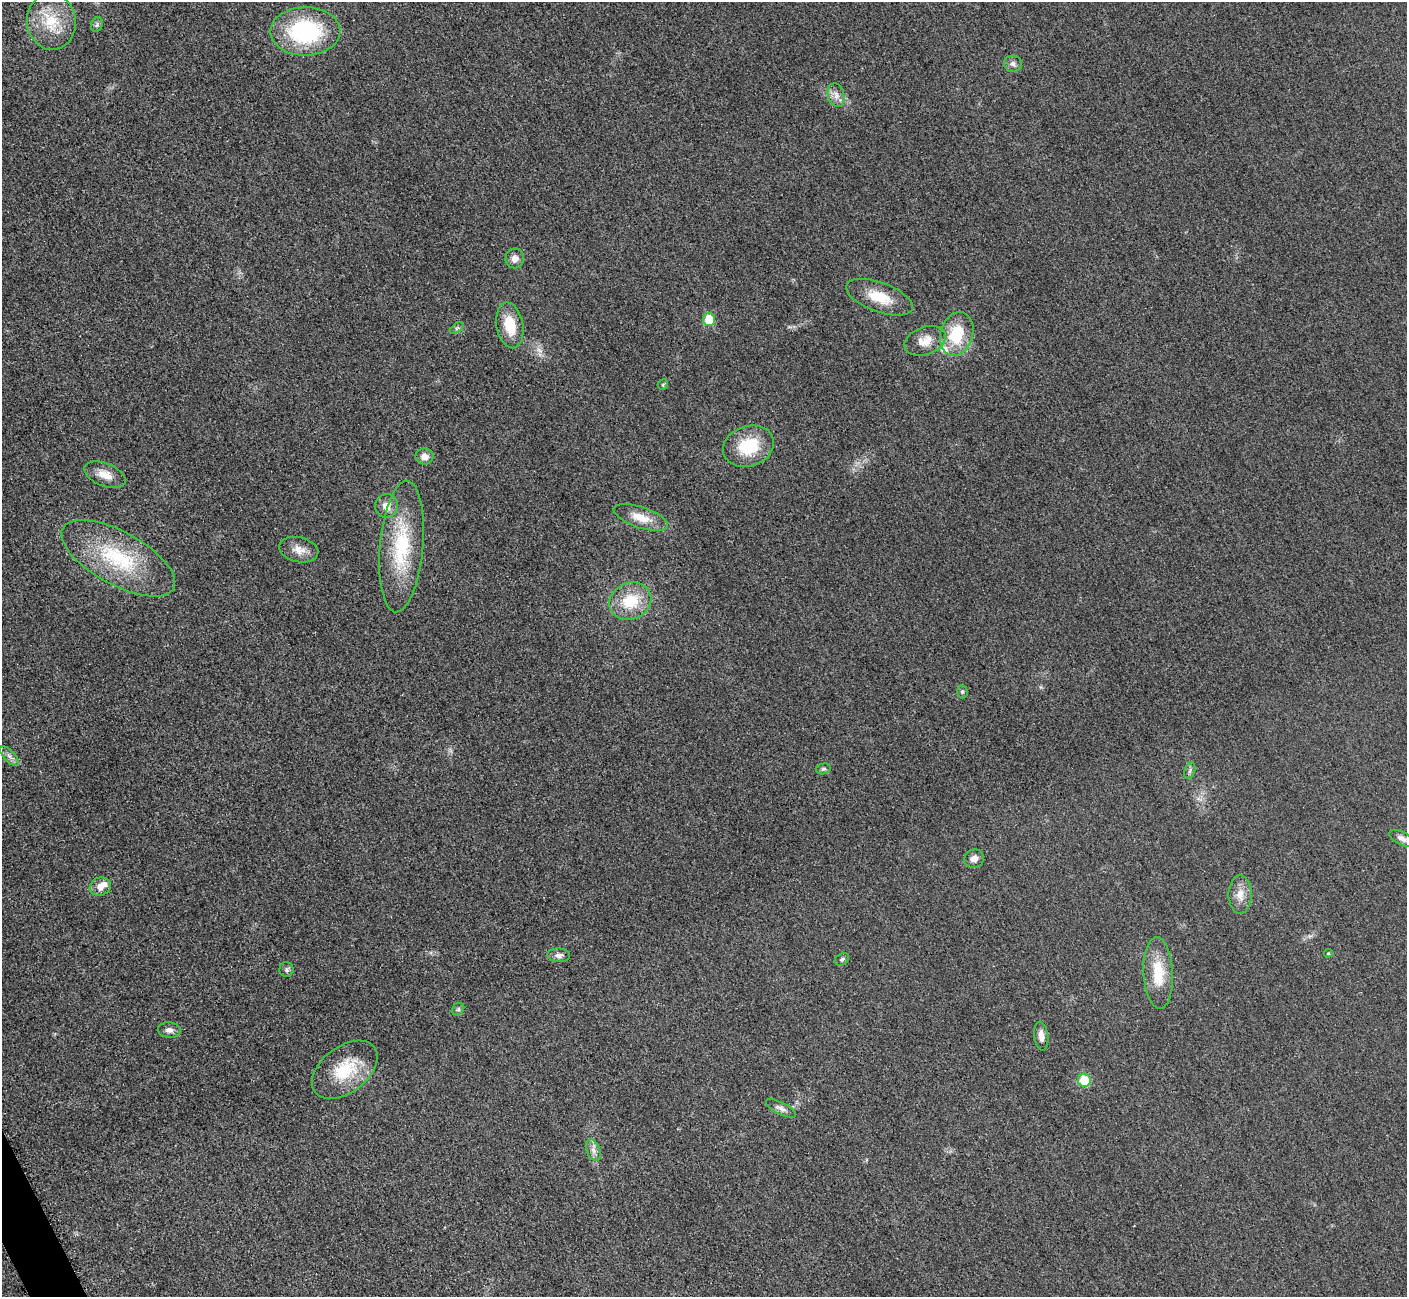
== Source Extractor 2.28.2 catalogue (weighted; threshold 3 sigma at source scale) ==
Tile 7 of 4 x 4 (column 3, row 2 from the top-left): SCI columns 2875-4279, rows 2784-4078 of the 5705 x 5671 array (HDU 1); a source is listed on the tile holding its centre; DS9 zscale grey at full resolution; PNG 1409 x 1299 px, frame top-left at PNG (2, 2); each listed source drawn as its Kron ellipse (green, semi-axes under 4 px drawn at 4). Shown black and unused: <1% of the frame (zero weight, under 3 of 5 exposures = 4% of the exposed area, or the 3 px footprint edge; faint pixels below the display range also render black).
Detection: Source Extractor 2.28.2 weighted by HDU 2 'WHT'; one run over the whole footprint, this tile lists its part. Background 0.0196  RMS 0.0051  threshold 0.0227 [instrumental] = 3 sigma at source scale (4.5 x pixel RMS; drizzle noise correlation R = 1.50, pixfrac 1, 0.05/0.05 arcsec/px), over >= 5 px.
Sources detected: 44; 2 inside a brighter listed object's ellipse — not listed separately; the other 42 listed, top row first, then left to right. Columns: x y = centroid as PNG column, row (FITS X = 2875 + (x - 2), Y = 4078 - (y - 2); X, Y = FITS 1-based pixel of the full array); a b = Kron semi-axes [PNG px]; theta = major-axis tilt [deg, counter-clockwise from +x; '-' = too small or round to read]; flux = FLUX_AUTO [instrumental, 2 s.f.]
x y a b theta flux
51 22 28 24 -82 19
97 25 7 5 70 1.1
305 31 35 24 1 55
1013 64 9 8 - 2.1
836 95 12 8 -75 3.3
515 258 10 9 - 3
879 297 35 14 -20 14
709 319 6 6 - 13
510 325 23 13 -80 13
457 328 8 4 37 0.95
957 334 22 16 73 21
925 341 21 14 20 7
663 385 5 5 - 0.56
748 446 26 20 19 21
424 456 9 8 - 3.6
105 475 22 11 -22 6.1
386 506 12 11 - 4.7
641 518 28 10 -19 8.4
401 547 66 21 85 38
299 550 20 12 -12 5.2
118 558 63 26 -29 41
630 601 21 18 24 17
962 692 7 5 -88 0.85
9 756 12 5 -47 2.1
823 769 7 5 15 0.93
1190 771 9 5 71 1.3
1402 838 13 6 -27 2.3
974 859 10 9 - 3
100 886 11 9 19 4.5
1240 894 19 11 90 5.6
1328 953 5 4 - 0.51
559 955 11 7 -3 2.1
842 959 8 5 30 1.2
286 970 7 7 - 1.2
1158 973 36 14 -87 16
458 1009 7 5 49 1
169 1030 11 8 -4 2.5
1041 1036 14 7 -83 3.1
345 1070 37 23 37 23
1084 1080 7 6 - 16
781 1108 16 6 -27 2.4
593 1150 11 7 -68 2.6